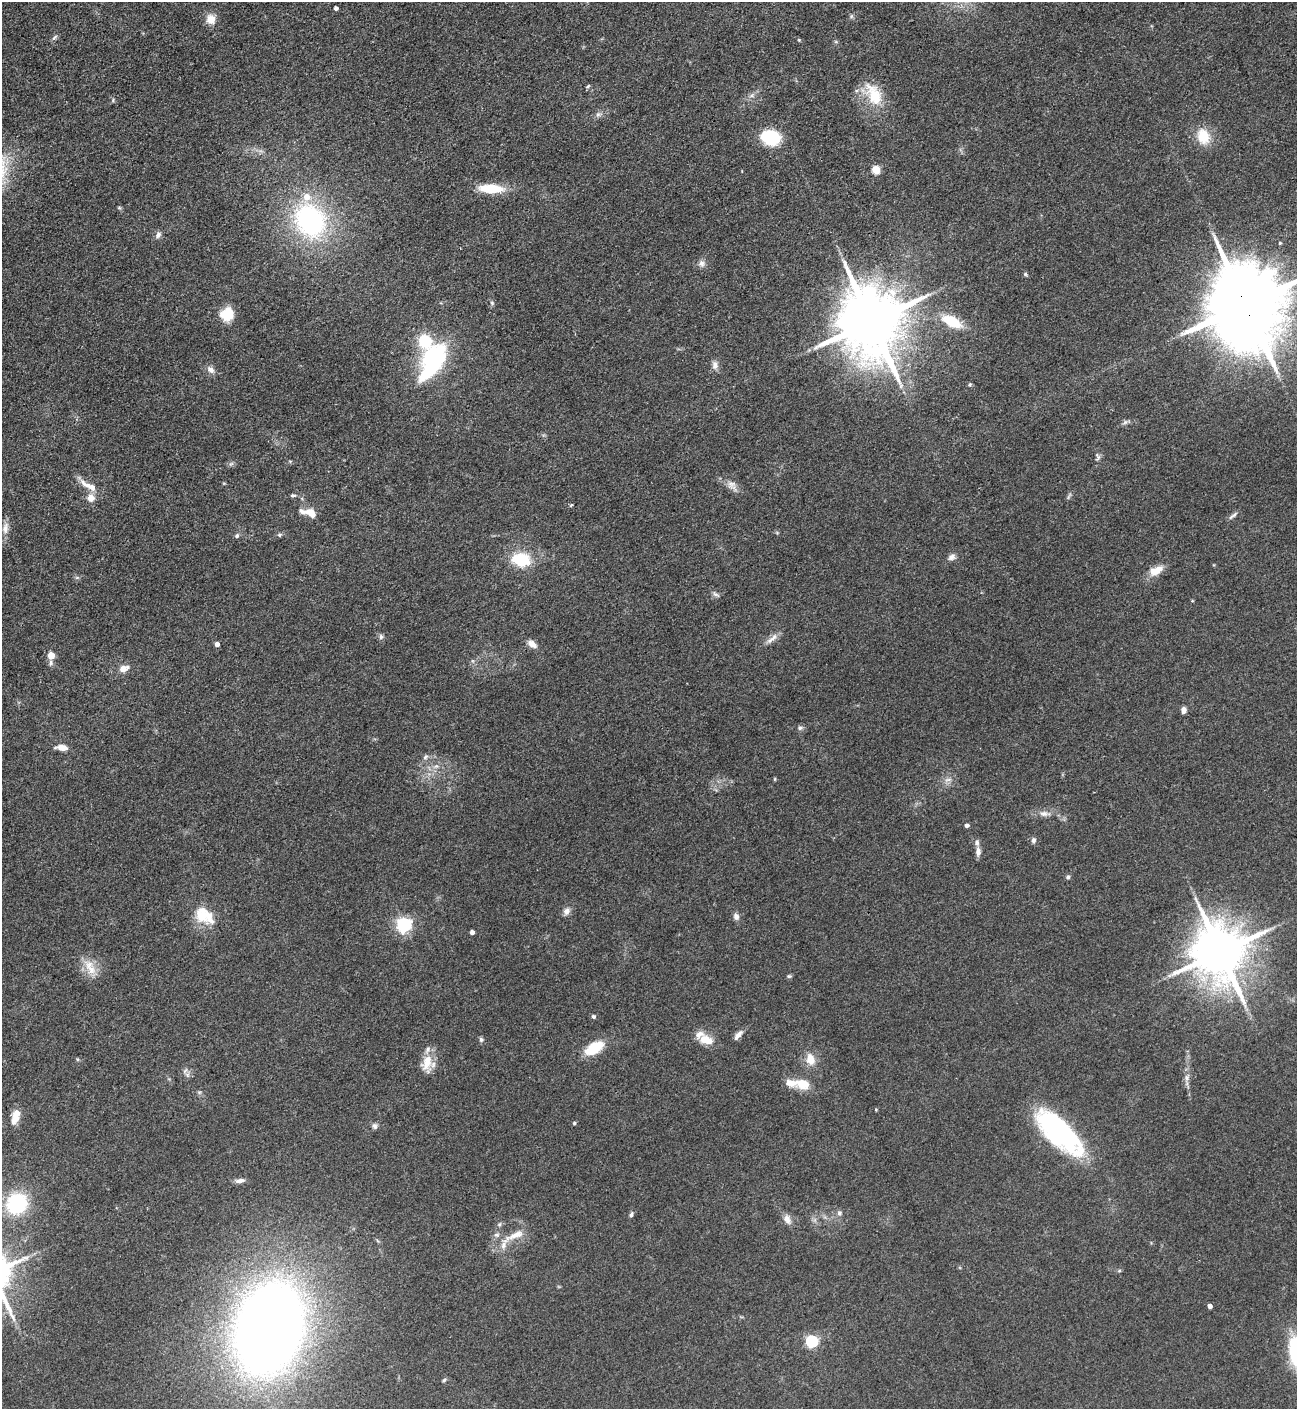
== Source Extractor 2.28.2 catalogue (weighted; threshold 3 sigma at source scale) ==
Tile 11 of 4 x 4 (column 3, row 3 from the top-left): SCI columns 2876-4170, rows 1409-2815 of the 5618 x 5630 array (HDU 1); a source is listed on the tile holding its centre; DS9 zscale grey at full resolution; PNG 1299 x 1411 px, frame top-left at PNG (2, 2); no overlay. Shown black and unused: <1% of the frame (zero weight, under 3 of 4 exposures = <1% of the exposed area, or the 3 px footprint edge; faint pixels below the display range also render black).
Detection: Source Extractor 2.28.2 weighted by HDU 2 'WHT'; one run over the whole footprint, this tile lists its part. Background 0.0649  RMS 0.0058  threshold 0.0261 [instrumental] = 3 sigma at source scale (4.5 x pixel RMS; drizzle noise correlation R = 1.50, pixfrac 1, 0.05/0.05 arcsec/px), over >= 5 px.
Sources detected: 114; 1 inside a brighter object's white glare — not listed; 8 inside a brighter listed object's ellipse — not listed separately; the other 105 listed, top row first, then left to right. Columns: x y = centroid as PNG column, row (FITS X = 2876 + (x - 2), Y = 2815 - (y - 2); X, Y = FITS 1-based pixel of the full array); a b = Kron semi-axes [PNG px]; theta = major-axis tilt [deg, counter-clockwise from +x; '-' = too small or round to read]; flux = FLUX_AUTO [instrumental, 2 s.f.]
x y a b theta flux
336 8 4 4 - 1.9
851 16 7 5 61 1.1
211 20 7 6 - 11
55 37 9 4 36 1.2
799 40 5 4 - 0.61
588 86 6 4 45 0.84
874 95 33 17 -64 19
598 114 8 5 8 1.8
1203 136 19 14 -70 14
770 137 21 15 -16 28
876 170 5 5 - 20
491 189 23 8 -3 20
310 220 41 34 -57 96
158 235 10 7 57 2.3
1280 243 3 3 - 0.75
701 264 9 8 - 2.6
1025 274 5 5 - 0.87
492 303 6 4 -47 0.86
1245 305 23 19 -72 8900
227 314 16 14 41 13
952 321 21 10 -28 19
871 322 19 16 -72 5900
425 341 14 11 -58 23
715 365 11 8 -89 3.3
432 367 34 12 44 46
210 370 12 7 -41 3.1
970 384 6 4 90 0.92
1125 422 8 5 58 1.4
1097 457 12 6 -83 1.9
231 464 7 4 19 1.2
732 485 18 10 -50 4.7
89 486 28 8 -28 7.5
293 495 7 5 5 1.2
1069 496 12 3 62 0.95
91 498 11 9 -84 4.8
571 505 6 3 45 0.66
311 514 15 9 -31 7.2
1233 515 15 4 39 1.8
5 528 17 8 81 4.5
279 535 6 6 - 1.1
237 536 7 5 51 1.2
951 557 9 7 23 2.6
521 559 18 13 -8 25
1155 571 20 9 25 8
77 577 7 4 0 0.99
716 594 11 5 -33 1.6
1192 601 5 3 - 0.53
381 637 8 6 -77 1.5
772 639 21 7 41 3.9
217 644 4 4 - 3.1
532 644 13 7 -37 4.1
51 656 5 5 - 12
50 663 8 5 68 1.5
123 669 9 8 - 4.8
1183 710 7 5 82 3
800 728 7 6 - 1.6
62 748 11 5 -5 6.3
425 757 8 5 48 1.5
436 766 8 6 19 2.2
775 779 5 3 - 0.55
948 780 10 5 21 2.2
1045 814 16 7 -1 4.2
967 825 5 4 - 1.5
1033 840 8 6 76 1.6
978 852 12 6 -90 3.1
1068 877 6 5 - 1.3
566 911 11 8 62 3
201 916 33 16 -22 16
736 916 8 7 - 2.4
404 925 6 6 - 170
472 932 4 4 - 2.7
1220 952 16 14 -67 3600
90 967 25 12 -62 9.6
789 976 6 5 - 0.93
593 1016 5 5 - 1.4
738 1035 14 6 50 3.3
481 1040 7 5 -74 1.2
707 1040 16 10 -21 10
594 1048 19 10 32 20
810 1059 14 10 -75 7.8
427 1063 24 14 85 9.9
185 1071 9 4 54 1.4
187 1075 7 4 -90 1.3
1187 1078 9 7 -82 2.6
803 1084 17 13 -18 9.7
199 1092 7 4 -18 0.94
876 1109 5 3 - 0.51
15 1117 20 10 75 6.8
574 1123 4 4 - 0.93
375 1126 9 7 -75 1.8
1059 1132 59 23 -44 100
240 1181 12 5 8 2.8
17 1204 20 18 44 47
839 1213 7 6 - 1.7
631 1214 8 4 78 1.2
787 1219 13 8 -62 4
499 1224 7 5 45 1.1
496 1235 8 6 -1 1.7
514 1236 35 9 25 10
1119 1271 6 4 1 0.79
1210 1306 4 4 - 3.1
269 1329 64 43 74 910
811 1341 5 5 - 83
1295 1352 38 12 -81 39
444 1380 6 4 45 0.98
Overlapping masked pixels (flux is a lower limit): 1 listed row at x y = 1245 305
Isophote crosses this tile's border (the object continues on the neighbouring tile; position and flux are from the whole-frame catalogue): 2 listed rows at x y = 1245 305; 1295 1352